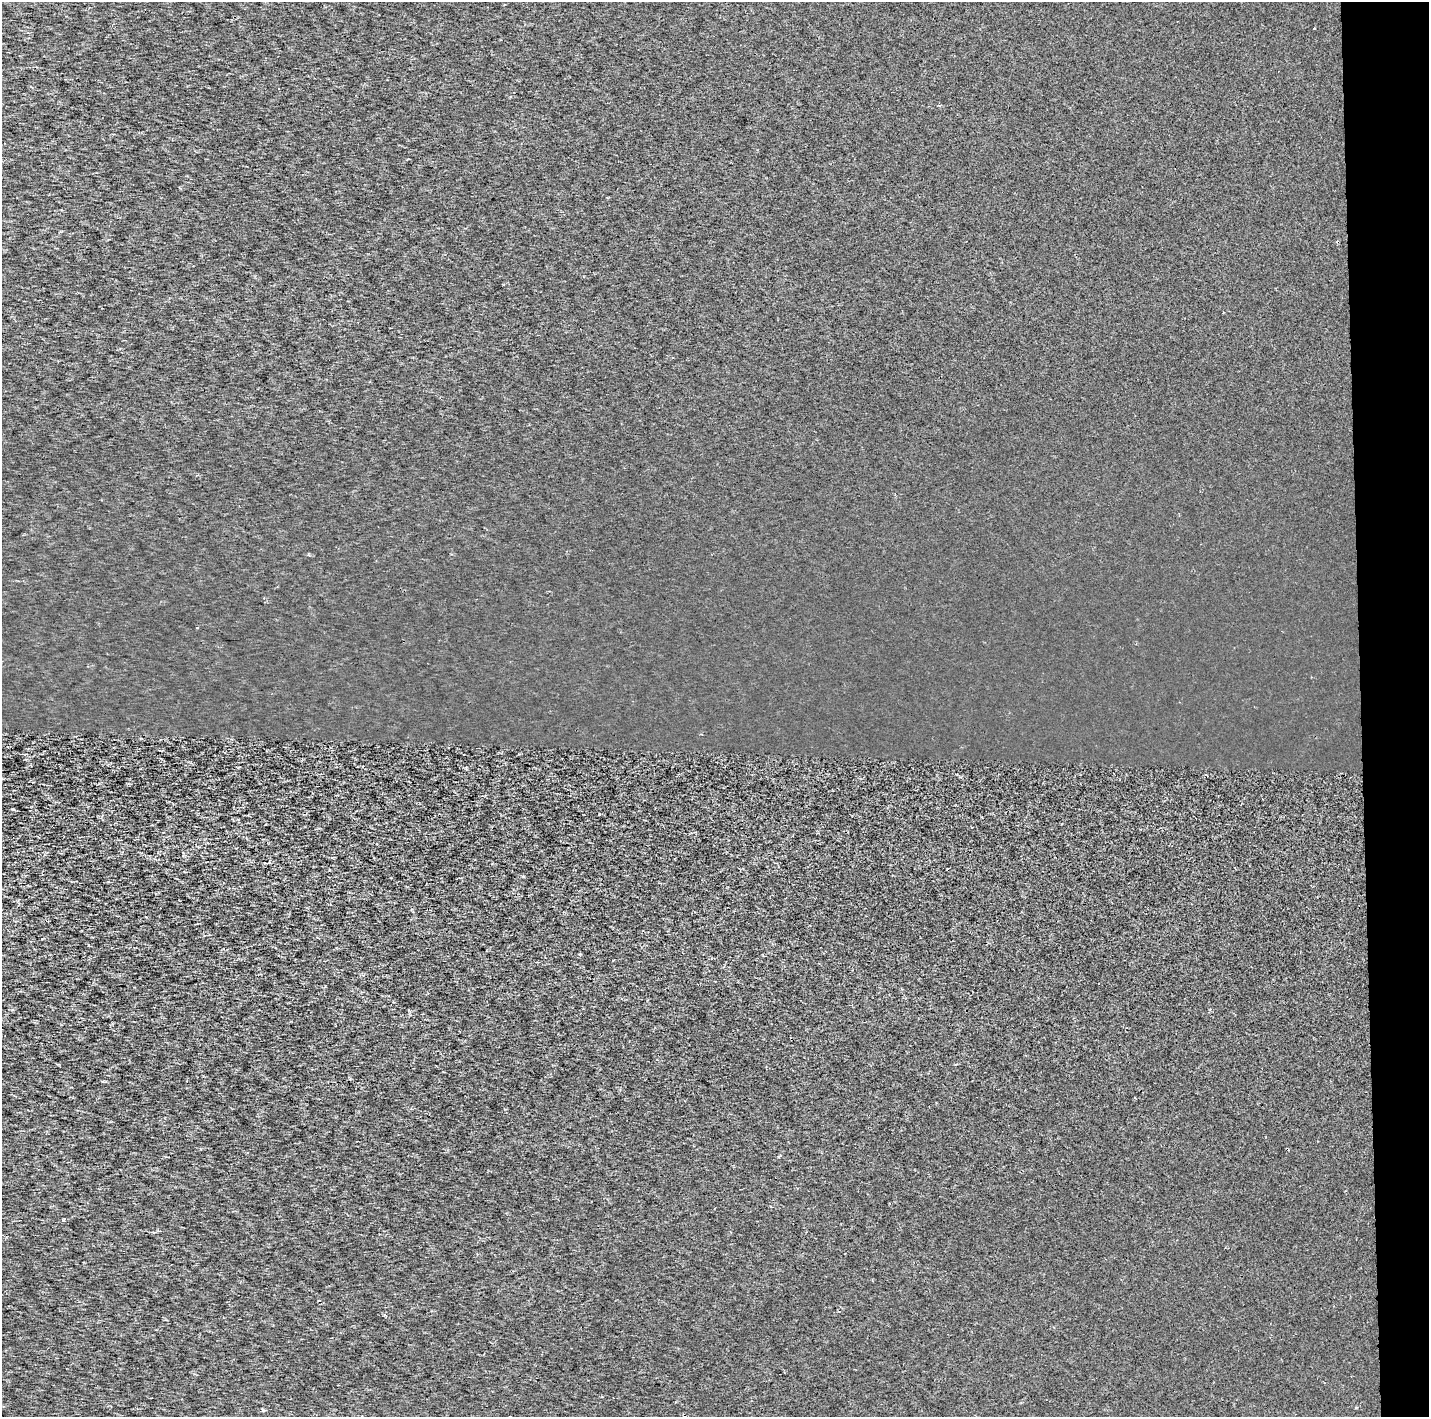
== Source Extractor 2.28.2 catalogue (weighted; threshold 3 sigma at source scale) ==
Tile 6 of 3 x 3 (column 3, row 2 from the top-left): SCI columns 2967-4393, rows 1519-2933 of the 7053 x 4355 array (HDU 1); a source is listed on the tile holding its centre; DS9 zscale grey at full resolution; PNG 1431 x 1419 px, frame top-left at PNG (2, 2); no overlay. Shown black and unused: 5% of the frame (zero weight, under 2 of 3 exposures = <1% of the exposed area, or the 3 px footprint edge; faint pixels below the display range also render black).
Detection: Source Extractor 2.28.2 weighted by HDU 2 'WHT'; one run over the whole footprint, this tile lists its part. Background 3.28e-04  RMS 0.0027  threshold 0.0122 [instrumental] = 3 sigma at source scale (4.5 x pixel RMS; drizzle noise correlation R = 1.50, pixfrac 1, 0.0396/0.0396 arcsec/px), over >= 5 px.
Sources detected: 6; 1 cosmic-ray / hot-pixel residue — not listed; the other 5 listed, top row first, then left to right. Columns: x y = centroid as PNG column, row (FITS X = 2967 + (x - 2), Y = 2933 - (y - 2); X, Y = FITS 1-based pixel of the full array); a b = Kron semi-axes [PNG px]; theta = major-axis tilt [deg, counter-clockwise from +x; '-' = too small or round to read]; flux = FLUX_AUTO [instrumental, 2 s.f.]
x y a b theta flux
1314 29 2 2 - 0.29
939 105 4 3 - 0.29
197 628 3 3 - 0.29
63 1220 4 3 - 0.27
262 1410 5 3 - 0.45